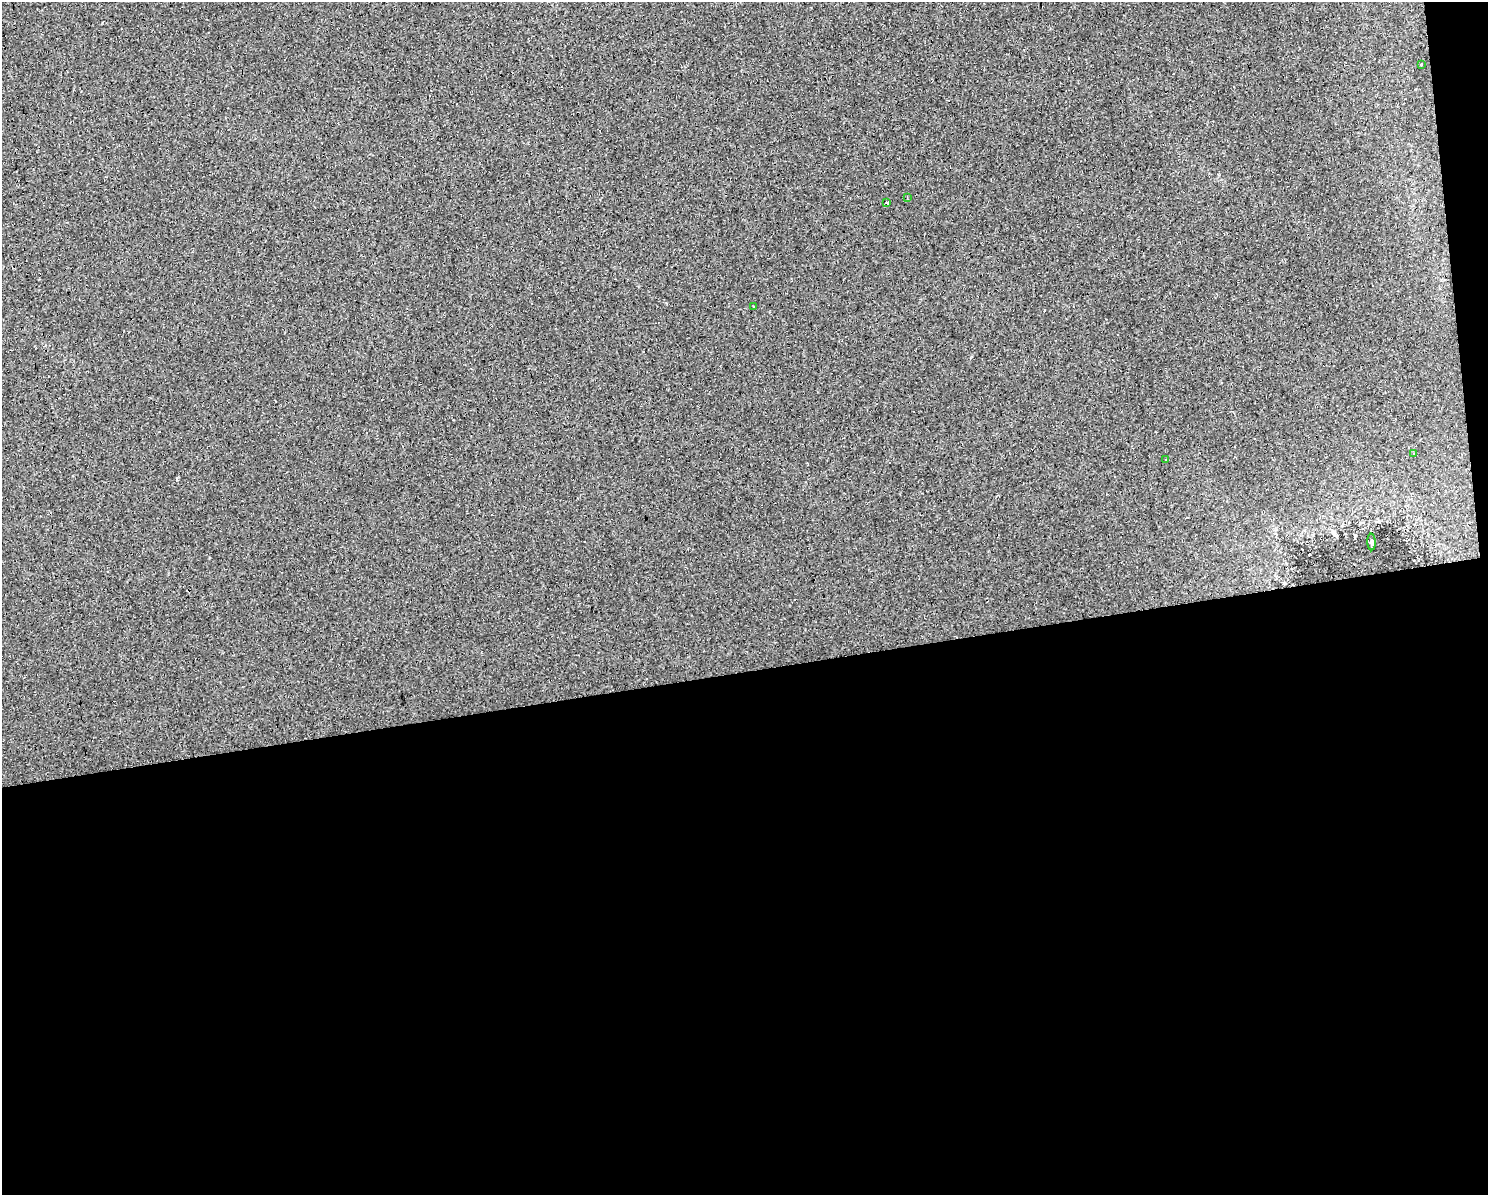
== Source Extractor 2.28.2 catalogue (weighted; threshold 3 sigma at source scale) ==
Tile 12 of 3 x 4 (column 3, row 4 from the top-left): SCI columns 3034-4519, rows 1-1193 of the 4537 x 4771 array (HDU 1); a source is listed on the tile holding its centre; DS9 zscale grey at full resolution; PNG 1490 x 1197 px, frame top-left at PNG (2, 2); each listed source drawn as its Kron ellipse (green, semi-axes under 4 px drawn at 4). Shown black and unused: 45% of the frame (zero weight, under 2 of 3 exposures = <1% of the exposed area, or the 3 px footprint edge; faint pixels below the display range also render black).
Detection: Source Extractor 2.28.2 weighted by HDU 2 'WHT'; one run over the whole footprint, this tile lists its part. Background 0.0262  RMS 0.0059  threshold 0.0264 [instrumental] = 3 sigma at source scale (4.5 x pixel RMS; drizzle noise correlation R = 1.50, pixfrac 1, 0.0396/0.0396 arcsec/px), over >= 5 px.
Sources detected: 14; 7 cosmic-ray / hot-pixel residue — neither listed nor drawn; the other 7 listed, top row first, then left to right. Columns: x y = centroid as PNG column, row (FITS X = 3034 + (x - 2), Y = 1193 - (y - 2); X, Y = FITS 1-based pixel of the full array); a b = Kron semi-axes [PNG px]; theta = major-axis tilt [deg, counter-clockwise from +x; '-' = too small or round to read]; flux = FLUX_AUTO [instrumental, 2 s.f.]
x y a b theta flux
1421 64 3 2 - 1.1
907 197 3 3 - 0.65
886 203 3 3 - 1.4
754 306 2 2 - 0.41
1414 454 3 3 - 0.47
1166 459 3 2 - 0.48
1371 542 8 3 -89 1.2